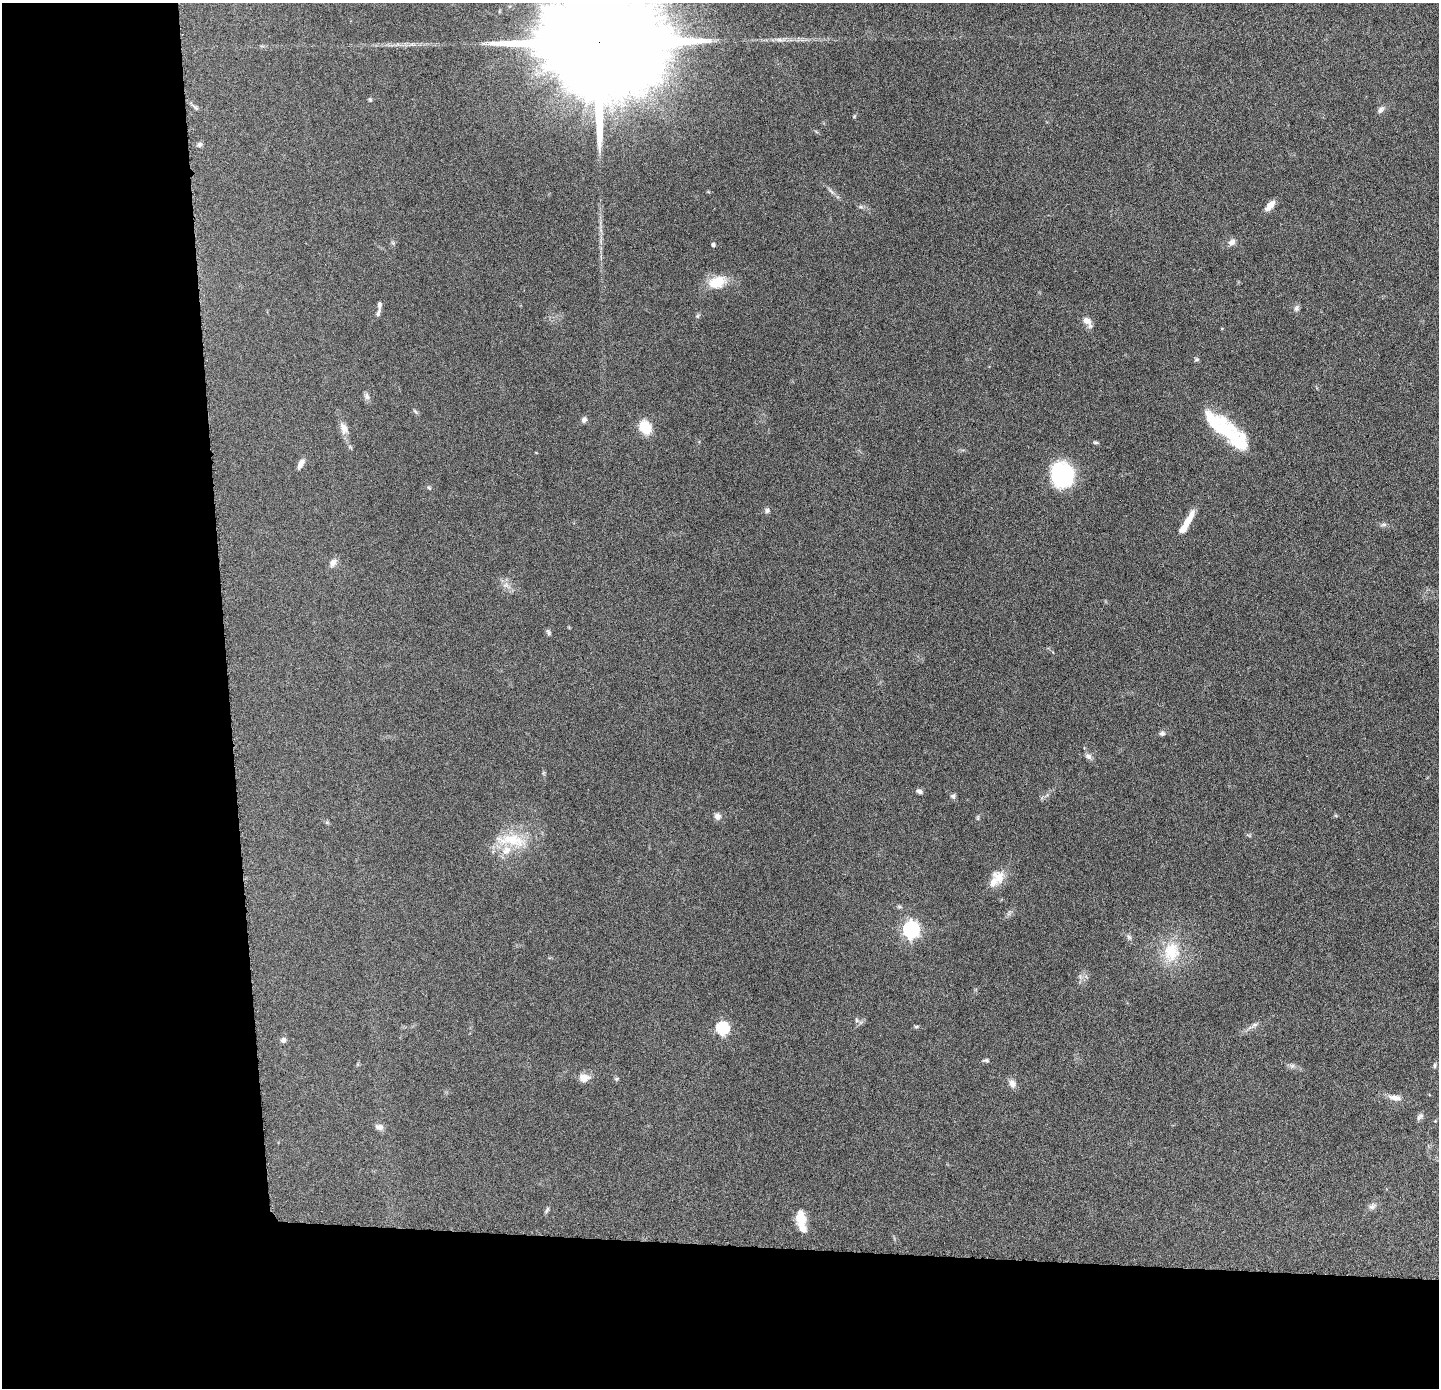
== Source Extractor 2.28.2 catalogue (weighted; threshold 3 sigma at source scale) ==
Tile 7 of 3 x 3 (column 1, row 3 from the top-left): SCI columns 1-1437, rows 64-1449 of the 4313 x 4285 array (HDU 1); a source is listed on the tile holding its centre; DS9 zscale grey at full resolution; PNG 1441 x 1390 px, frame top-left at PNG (2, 3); no overlay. Shown black and unused: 24% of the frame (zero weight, under 4 of 8 exposures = <1% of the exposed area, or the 3 px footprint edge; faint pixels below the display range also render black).
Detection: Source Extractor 2.28.2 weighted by HDU 2 'WHT'; one run over the whole footprint, this tile lists its part. Background 0.132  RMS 0.0055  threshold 0.0224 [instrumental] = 3 sigma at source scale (4.09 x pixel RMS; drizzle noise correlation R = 1.36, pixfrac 0.8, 0.05/0.05 arcsec/px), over >= 5 px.
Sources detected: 69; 2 inside a brighter object's white glare — not listed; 4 inside a brighter listed object's ellipse — not listed separately; the other 63 listed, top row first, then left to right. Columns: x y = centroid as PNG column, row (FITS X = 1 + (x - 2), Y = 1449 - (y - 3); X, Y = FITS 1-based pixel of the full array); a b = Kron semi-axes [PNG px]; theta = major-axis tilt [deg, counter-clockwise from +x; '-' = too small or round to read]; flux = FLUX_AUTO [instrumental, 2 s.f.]
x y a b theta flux
781 40 17 5 1 2.9
597 42 49 23 -3 31000
370 100 6 4 -67 0.73
196 108 11 4 -40 1.1
1381 109 11 6 53 1.7
854 116 6 4 88 0.56
200 144 7 6 - 1.3
831 191 11 5 -45 1.5
1270 206 12 6 49 4.8
861 207 7 4 -18 0.93
1232 242 11 8 36 2.4
713 245 4 4 - 1.4
717 282 21 14 18 12
379 305 8 5 86 1.7
1296 308 9 7 61 1.5
378 313 9 5 70 1.4
697 316 6 5 - 0.78
1087 321 14 8 -51 3.9
1197 359 7 5 0 0.8
367 396 10 7 -66 1.7
415 411 9 4 -50 0.85
584 420 8 6 64 1.6
645 427 17 13 -57 10
344 428 17 9 -68 3.8
1221 429 39 20 -45 25
1096 442 7 4 -9 0.81
301 464 13 6 62 2.5
1062 475 25 21 -84 44
429 488 7 5 -44 0.92
767 511 7 6 - 1.3
1188 520 28 7 60 7.1
1384 525 9 4 9 1.1
333 563 11 8 51 2.9
506 585 9 6 -19 2.2
548 632 9 5 -60 1
1162 733 7 6 - 1.4
1088 756 10 7 -41 1.9
919 791 9 6 -14 1.4
953 796 7 6 - 1.2
717 816 8 7 - 2.5
978 818 6 4 -72 0.62
511 840 48 16 -6 19
999 877 20 15 -59 7.2
911 930 7 7 - 150
1129 937 8 5 -59 1.3
1171 952 30 23 80 19
856 1020 6 4 -89 0.85
1254 1025 12 5 34 1.8
916 1027 6 4 1 0.69
722 1028 6 6 - 56
283 1040 6 6 - 1.8
986 1060 8 5 -9 0.98
1292 1066 7 6 - 1.3
1435 1066 8 4 90 0.84
584 1078 14 9 5 4.4
616 1079 6 5 - 0.73
1012 1083 11 9 -62 2.9
1395 1098 18 8 -10 3.9
1420 1117 11 6 48 1.5
379 1127 10 7 -11 2.3
1372 1206 11 8 28 2.1
547 1210 10 4 64 0.97
801 1219 15 9 -80 11
Overlapping masked pixels (flux is a lower limit): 1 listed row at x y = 597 42
Isophote crosses this tile's border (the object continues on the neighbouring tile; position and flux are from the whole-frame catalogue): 1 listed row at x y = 597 42